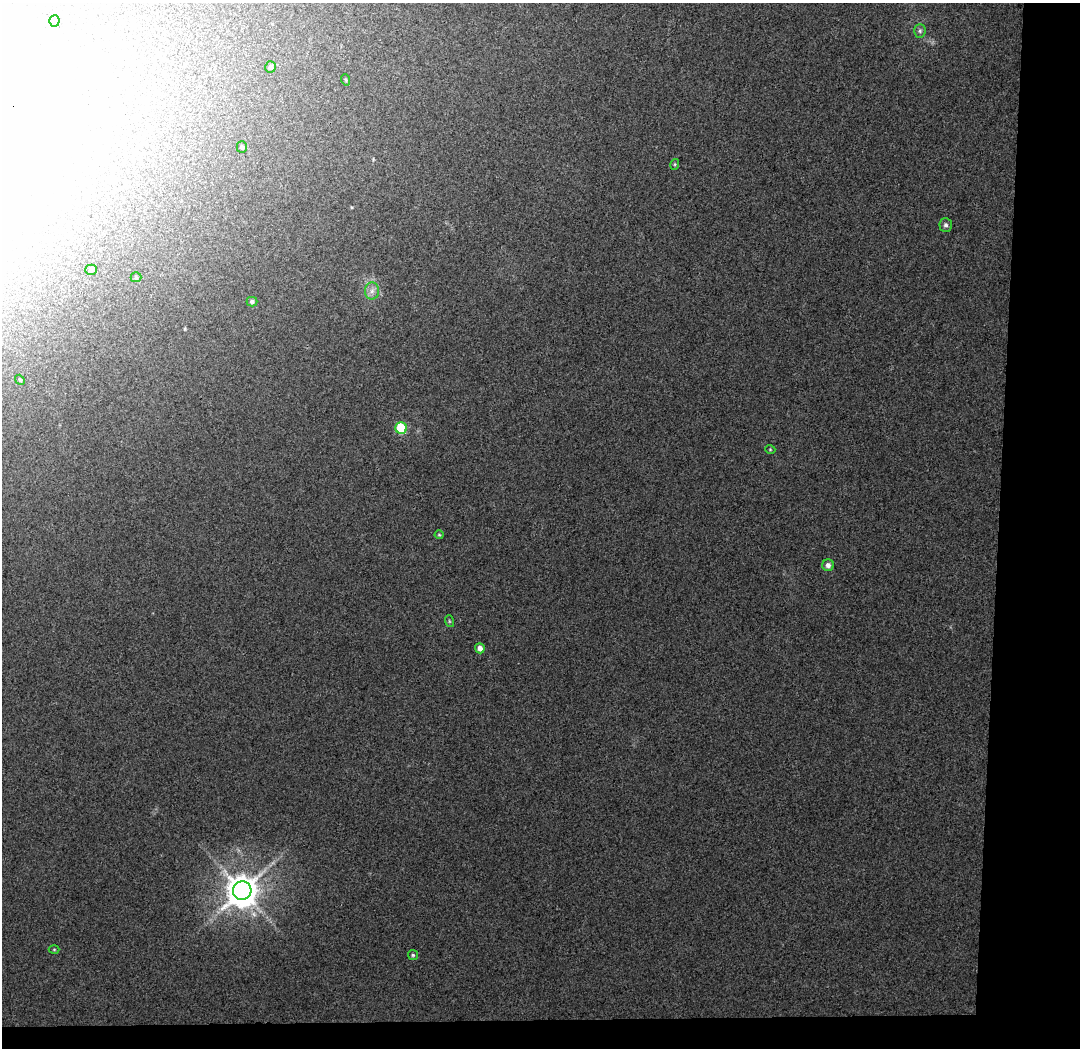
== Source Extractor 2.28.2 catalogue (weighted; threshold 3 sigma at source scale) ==
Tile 4 of 2 x 2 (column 2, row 2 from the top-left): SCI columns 1079-2156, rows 87-1132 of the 2156 x 2267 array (HDU 1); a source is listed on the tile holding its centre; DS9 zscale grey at full resolution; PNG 1082 x 1050 px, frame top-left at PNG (2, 3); each listed source drawn as its Kron ellipse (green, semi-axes under 4 px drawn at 4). Shown black and unused: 10% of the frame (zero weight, under 3 of 4 exposures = <1% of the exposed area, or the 3 px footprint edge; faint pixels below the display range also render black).
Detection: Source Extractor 2.28.2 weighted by HDU 2 'WHT'; one run over the whole footprint, this tile lists its part. Background 0.0267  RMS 0.0088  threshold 0.0394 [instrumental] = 3 sigma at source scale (4.5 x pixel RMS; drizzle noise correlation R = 1.50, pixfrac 1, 0.0396/0.0396 arcsec/px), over >= 5 px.
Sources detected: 23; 2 inside a brighter object's white glare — neither listed nor drawn; the other 21 listed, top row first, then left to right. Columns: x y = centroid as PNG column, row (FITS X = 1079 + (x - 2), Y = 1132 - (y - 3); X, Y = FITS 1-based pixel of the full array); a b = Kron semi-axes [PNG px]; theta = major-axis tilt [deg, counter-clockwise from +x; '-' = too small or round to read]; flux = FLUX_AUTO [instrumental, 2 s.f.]
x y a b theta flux
54 21 5 5 - 1.5
920 31 7 5 88 1.9
270 67 5 5 - 2.7
346 80 6 3 -71 0.91
242 147 5 5 - 1.5
675 164 5 3 - 0.96
946 225 7 6 - 2.3
91 270 6 5 - 1.8
136 277 5 5 - 1.1
372 291 8 7 - 4.1
252 302 5 5 - 2.2
20 380 5 3 - 1.1
401 428 6 5 - 50
770 449 5 3 - 0.75
439 535 4 4 - 0.91
828 565 6 6 - 3.2
449 621 6 3 -72 0.94
480 648 5 5 - 4.6
242 891 9 9 - 1700
54 950 5 3 - 0.76
413 955 5 5 - 1.2